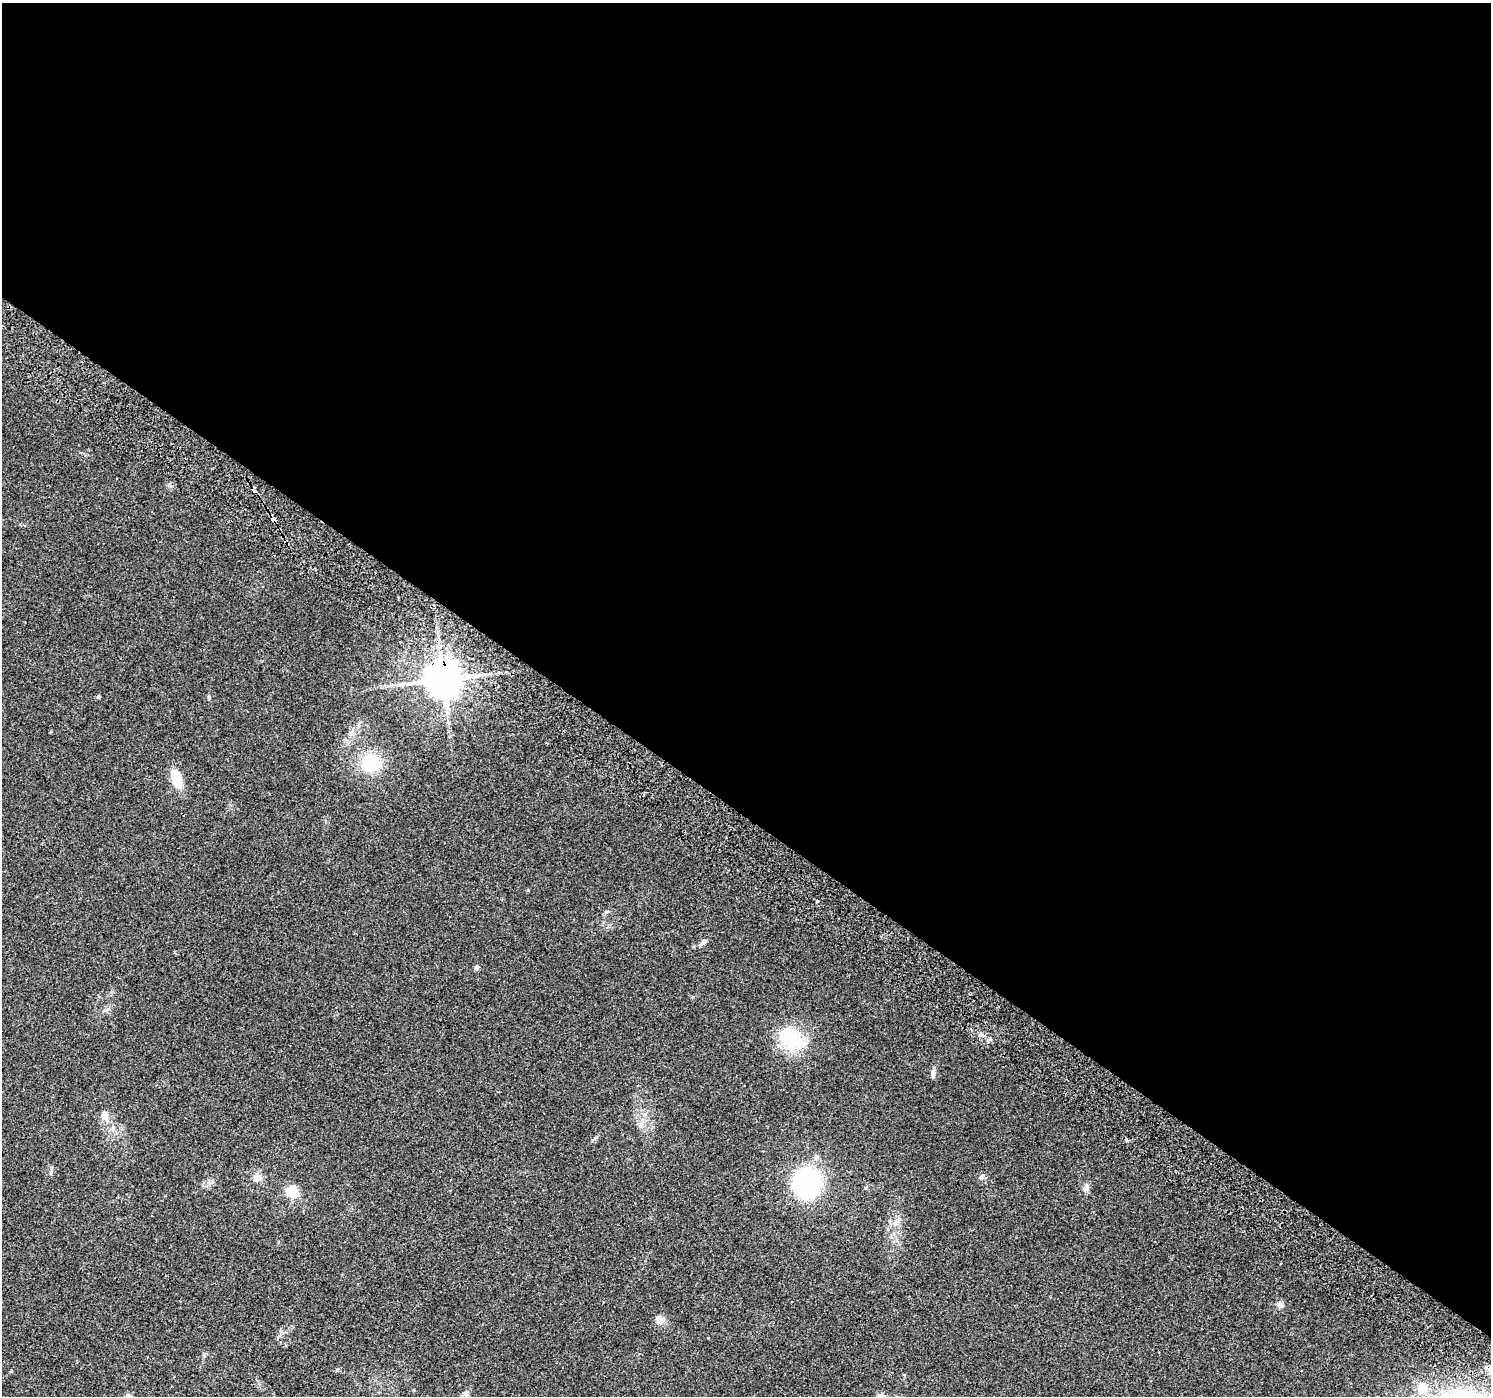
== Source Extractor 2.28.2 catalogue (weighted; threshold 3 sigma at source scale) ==
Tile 3 of 4 x 4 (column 3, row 1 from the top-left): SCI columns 3022-4510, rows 4476-5869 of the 6035 x 6098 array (HDU 1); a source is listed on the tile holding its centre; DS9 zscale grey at full resolution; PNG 1493 x 1398 px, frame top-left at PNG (2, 3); no overlay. Shown black and unused: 58% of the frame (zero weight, under 2 of 3 exposures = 3% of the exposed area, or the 3 px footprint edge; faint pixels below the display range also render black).
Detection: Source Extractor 2.28.2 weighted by HDU 2 'WHT'; one run over the whole footprint, this tile lists its part. Background 0.0438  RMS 0.0054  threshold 0.0244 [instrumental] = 3 sigma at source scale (4.5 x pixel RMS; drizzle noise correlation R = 1.50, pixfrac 1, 0.0396/0.0396 arcsec/px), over >= 5 px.
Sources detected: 32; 2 inside a brighter object's white glare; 3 cosmic-ray / hot-pixel residue — not listed; the other 27 listed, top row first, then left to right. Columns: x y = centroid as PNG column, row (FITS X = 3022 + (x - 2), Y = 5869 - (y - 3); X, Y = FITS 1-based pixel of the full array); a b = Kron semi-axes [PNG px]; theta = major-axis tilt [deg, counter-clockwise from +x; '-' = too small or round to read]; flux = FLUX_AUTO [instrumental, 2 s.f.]
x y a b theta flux
273 519 4 4 - 5.9
443 679 10 9 - 1500
98 696 6 4 66 0.71
209 697 6 4 -69 0.76
370 763 13 13 - 33
176 779 17 10 -76 12
817 901 3 3 - 3.4
703 942 10 6 42 1.7
477 967 5 4 - 1.8
982 1035 6 5 - 1.3
794 1040 33 28 -62 24
933 1073 12 5 -87 2
105 1115 16 8 -75 4.3
816 1157 7 6 - 1.6
51 1172 6 4 72 0.9
257 1177 11 10 - 3.6
981 1177 7 4 0 0.97
807 1183 21 19 -89 94
1086 1188 11 7 62 2.3
292 1191 12 10 -48 12
1281 1263 3 2 - 0.84
1280 1305 8 7 - 1.9
660 1320 12 11 - 3.4
708 1338 3 3 - 0.81
1422 1388 13 12 - 8.1
466 1394 10 5 -45 1.5
881 1396 10 7 3 3
Overlapping masked pixels (flux is a lower limit): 2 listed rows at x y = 273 519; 443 679
Isophote crosses this tile's border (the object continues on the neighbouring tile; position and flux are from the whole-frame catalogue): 1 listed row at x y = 881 1396
Unlisted compact peaks at least as high as the median listed source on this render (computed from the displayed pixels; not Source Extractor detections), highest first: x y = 606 912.